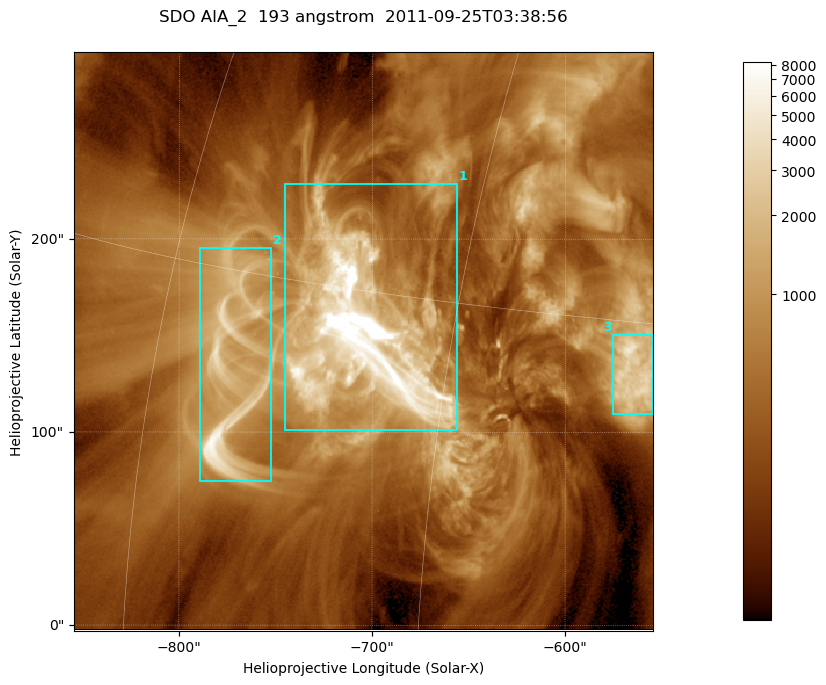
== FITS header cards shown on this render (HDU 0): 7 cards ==
TELESCOP= 'SDO     '           /
INSTRUME= 'AIA_2   '           /
WAVELNTH=                  193 /
WAVEUNIT= 'angstrom'           /
DATE-OBS= '2011-09-25T03:38:56.95' /
CTYPE1  = 'HPLN-TAN'           /
CTYPE2  = 'HPLT-TAN'           /

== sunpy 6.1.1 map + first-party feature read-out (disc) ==
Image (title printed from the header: SDO AIA_2  193 angstrom  2011-09-25T03:38:56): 499 x 499 px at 0.601 arcsec/px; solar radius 957 arcsec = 1592 px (partial field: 3.1% of the solar disc is inside the frame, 100% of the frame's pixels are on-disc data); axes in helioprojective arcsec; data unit not stated in the header (colour bar unlabelled)
Orientation: roll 0.0576 deg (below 1 deg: not rotated)
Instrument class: DISC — disc imager (sunpy class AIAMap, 193 A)
Bright regions (active regions / flare kernels): reference = the on-disc median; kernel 5 px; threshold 5 sigma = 1338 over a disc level ~398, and >= 1.15x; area >= 249 px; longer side >= 6 px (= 3.6 arcsec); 3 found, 3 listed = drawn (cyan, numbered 1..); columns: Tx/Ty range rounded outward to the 2 arcsec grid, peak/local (2 s.f.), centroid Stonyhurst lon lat
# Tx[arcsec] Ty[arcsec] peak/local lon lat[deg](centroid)
1 -746..-656 100..230 72 -49 +14
2 -790..-752 74..196 18 -56 +12
3 -576..-554 110..152 11 -37 +13